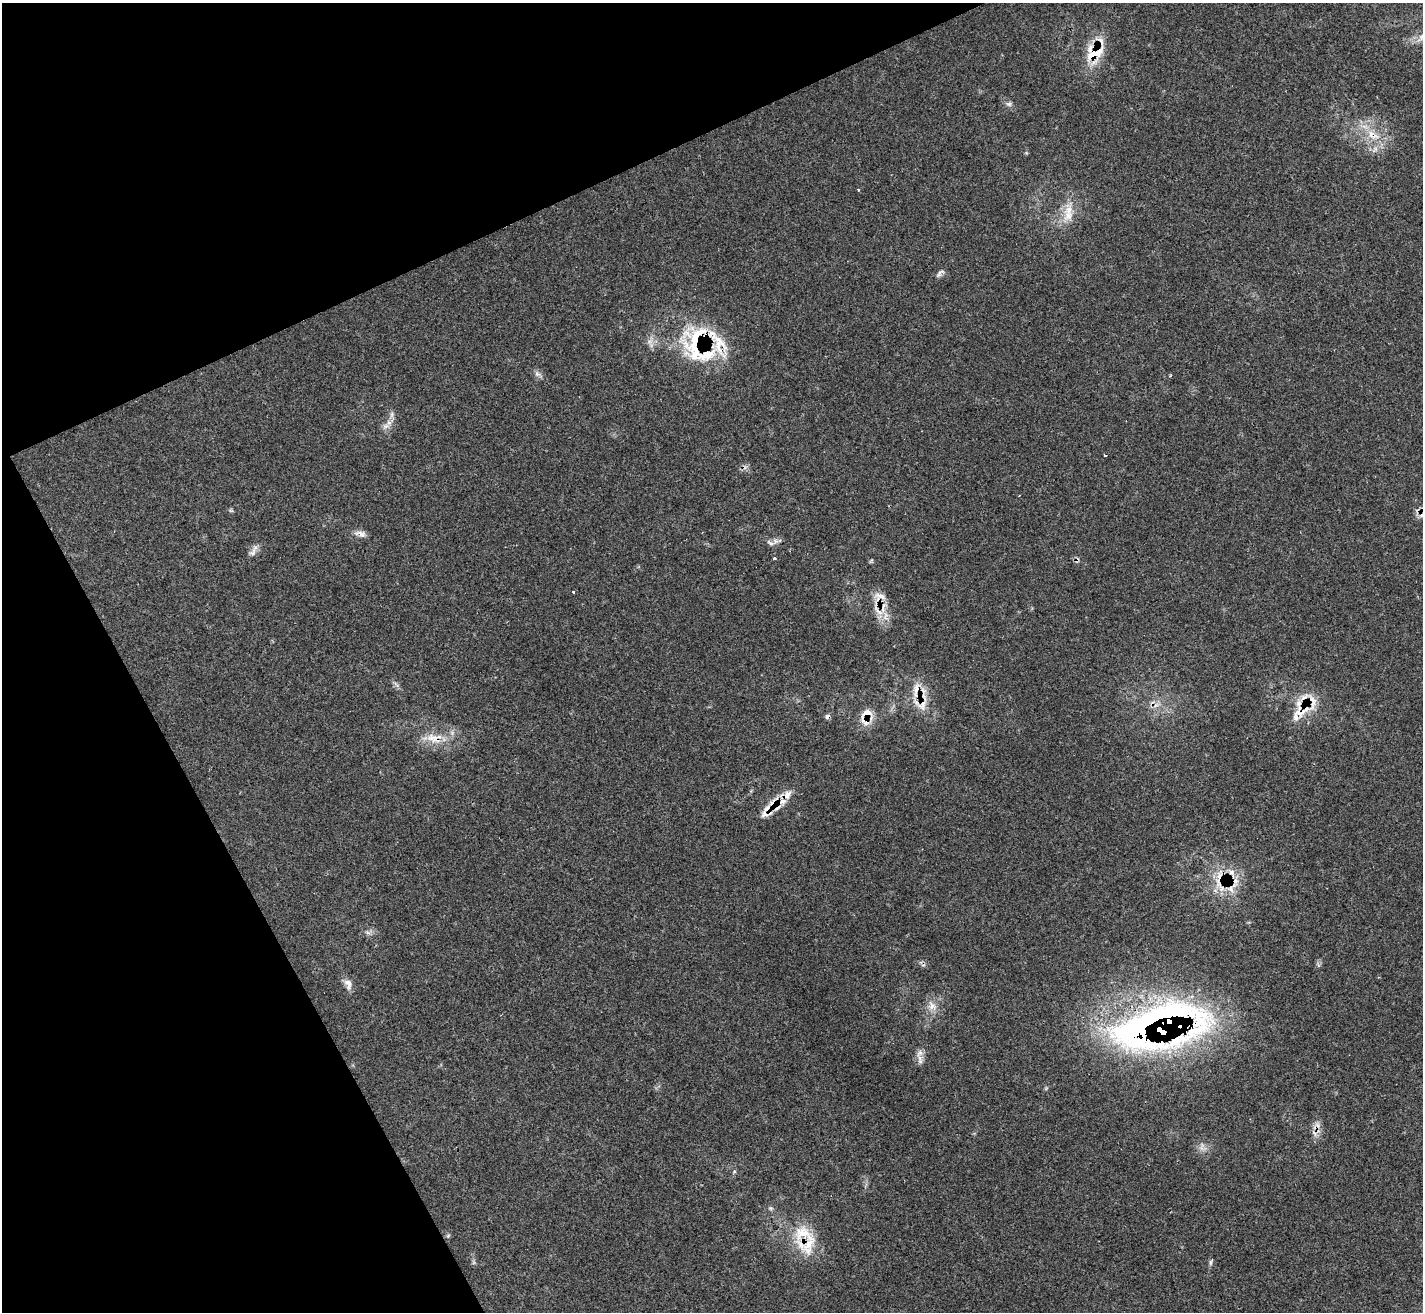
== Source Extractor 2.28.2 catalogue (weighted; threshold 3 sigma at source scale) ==
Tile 5 of 4 x 4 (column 1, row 2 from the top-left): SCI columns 29-1449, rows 2911-4220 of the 5713 x 5703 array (HDU 1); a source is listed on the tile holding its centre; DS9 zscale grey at full resolution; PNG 1425 x 1314 px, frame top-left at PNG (2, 3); no overlay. Shown black and unused: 23% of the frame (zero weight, under 3 of 4 exposures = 2% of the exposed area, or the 3 px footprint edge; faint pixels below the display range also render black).
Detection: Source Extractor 2.28.2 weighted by HDU 2 'WHT'; one run over the whole footprint, this tile lists its part. Background 0.0538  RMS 0.0053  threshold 0.0237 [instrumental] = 3 sigma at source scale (4.5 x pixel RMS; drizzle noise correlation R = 1.50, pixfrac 1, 0.05/0.05 arcsec/px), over >= 5 px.
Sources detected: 63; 7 cosmic-ray / hot-pixel residue — not listed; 16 inside a brighter listed object's ellipse — not listed separately; the other 40 listed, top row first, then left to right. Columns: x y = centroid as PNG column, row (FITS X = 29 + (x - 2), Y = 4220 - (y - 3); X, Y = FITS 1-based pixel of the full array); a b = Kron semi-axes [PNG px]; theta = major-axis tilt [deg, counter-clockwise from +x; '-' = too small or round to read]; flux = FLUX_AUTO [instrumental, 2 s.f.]
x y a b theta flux
1095 53 19 13 29 19
1009 104 8 6 -13 1.5
1371 134 12 9 65 5.2
1375 149 10 5 57 2.1
858 190 3 3 - 0.57
1068 215 16 14 48 8.6
939 273 17 5 46 1.8
650 341 7 4 18 1.6
697 342 56 36 79 47
537 374 8 5 -15 1.6
1170 376 4 3 - 0.63
392 414 7 6 - 1.5
386 426 10 6 27 2.5
1105 455 3 2 - 0.74
361 534 17 7 -14 2.9
770 543 12 4 -31 1.6
252 553 14 8 60 2.8
774 559 3 3 - 1.3
1077 560 7 4 46 1
573 592 4 2 - 0.5
880 596 20 7 -21 3.8
878 611 23 5 -46 4.2
916 689 21 9 71 6.9
1313 702 29 9 87 6.7
922 705 16 10 63 5.9
1156 705 8 5 44 2
1299 712 17 13 -2 7.7
867 713 15 11 10 5.7
433 738 24 11 -21 8.9
787 795 16 9 60 4.8
773 803 15 14 - 7.7
1219 878 30 14 84 14
348 984 16 8 -69 3.7
932 1006 14 10 -56 4.6
1157 1026 125 51 14 280
920 1060 15 6 -82 2.9
770 1208 6 5 - 0.93
803 1233 32 29 31 21
448 1236 6 5 - 0.78
1210 1262 9 4 89 1.1
Overlapping masked pixels (flux is a lower limit): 16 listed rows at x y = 1095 53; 1371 134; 697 342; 1077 560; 878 611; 916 689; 1313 702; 922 705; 1156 705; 1299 712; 867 713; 433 738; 773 803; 1219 878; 1157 1026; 803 1233